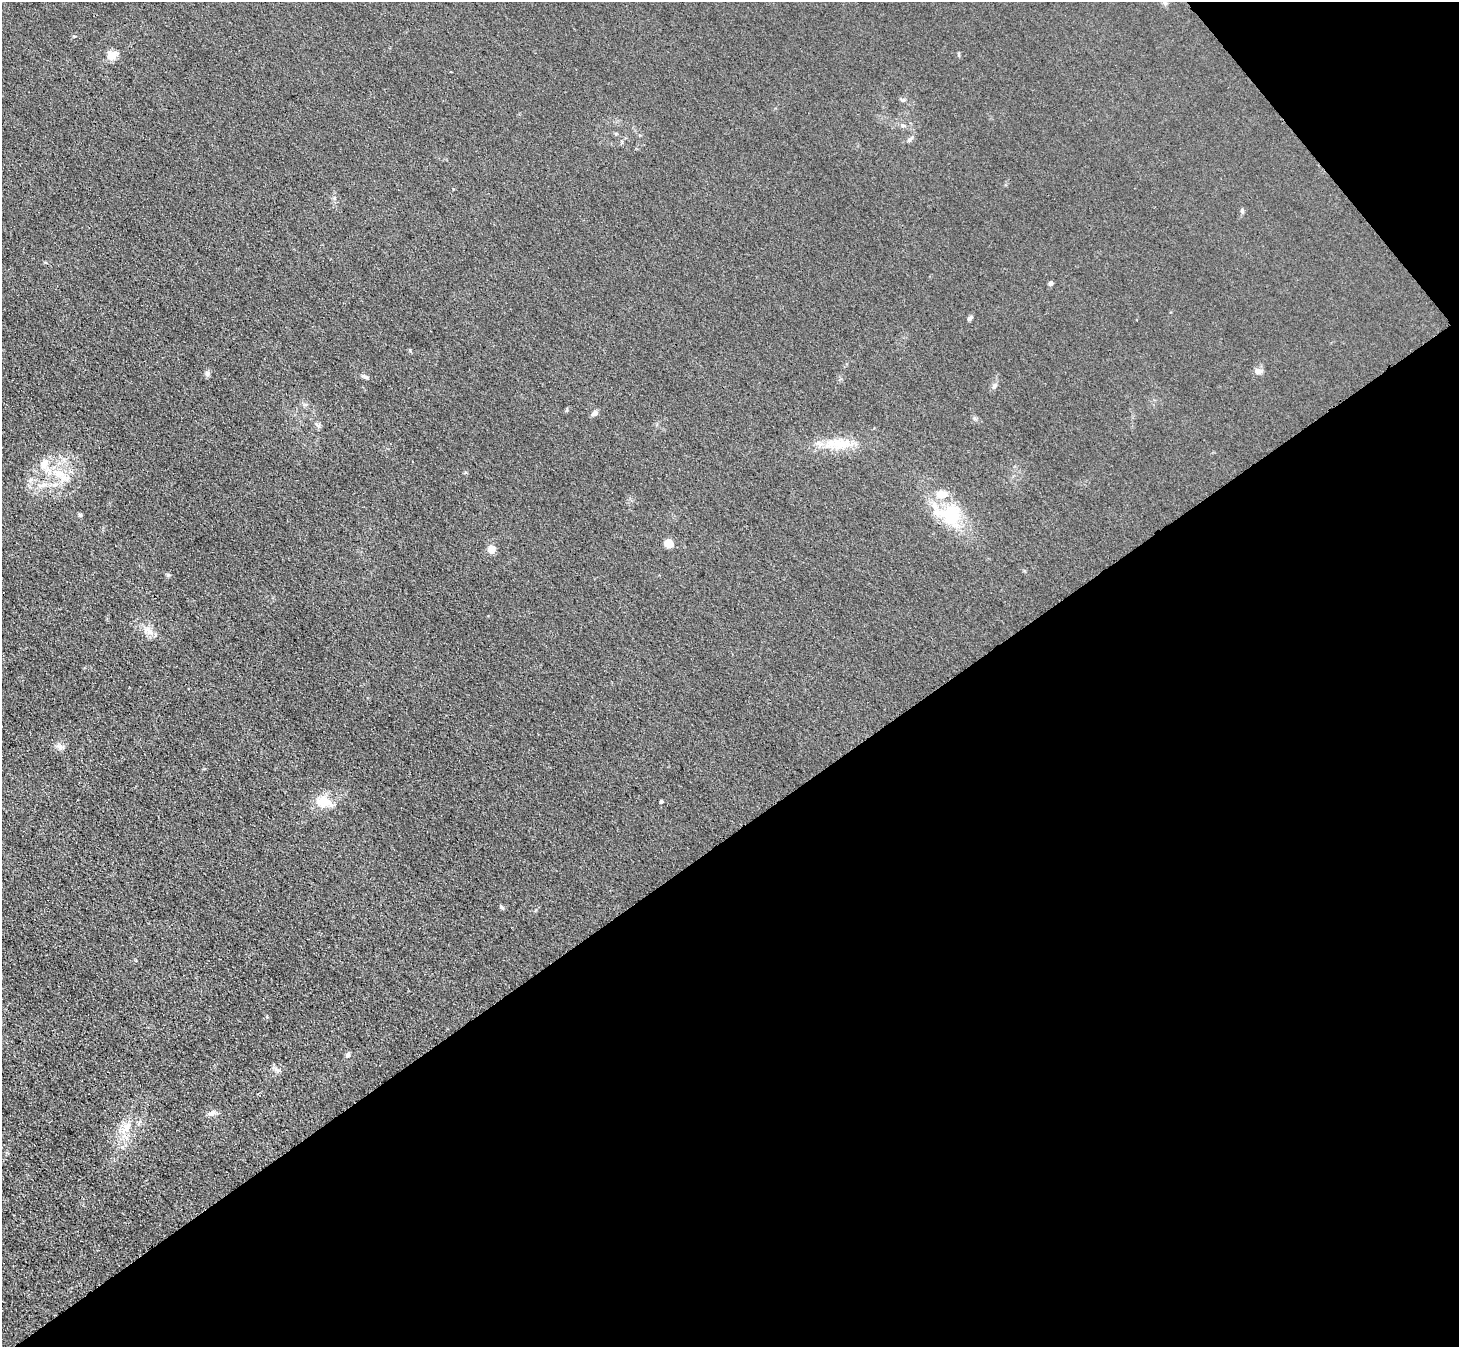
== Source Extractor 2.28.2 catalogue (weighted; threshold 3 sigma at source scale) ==
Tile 12 of 4 x 4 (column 4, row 3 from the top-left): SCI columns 4474-5930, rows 1609-2953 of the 6166 x 6131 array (HDU 1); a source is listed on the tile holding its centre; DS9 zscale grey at full resolution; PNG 1461 x 1349 px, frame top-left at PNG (2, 2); no overlay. Shown black and unused: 40% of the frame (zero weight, under 3 of 4 exposures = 9% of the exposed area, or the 3 px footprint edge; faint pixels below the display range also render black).
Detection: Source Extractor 2.28.2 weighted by HDU 2 'WHT'; one run over the whole footprint, this tile lists its part. Background 0.0318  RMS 0.0067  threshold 0.0304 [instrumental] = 3 sigma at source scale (4.5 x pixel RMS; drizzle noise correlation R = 1.50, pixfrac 1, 0.05/0.05 arcsec/px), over >= 5 px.
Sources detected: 35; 3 inside a brighter listed object's ellipse — not listed separately; the other 32 listed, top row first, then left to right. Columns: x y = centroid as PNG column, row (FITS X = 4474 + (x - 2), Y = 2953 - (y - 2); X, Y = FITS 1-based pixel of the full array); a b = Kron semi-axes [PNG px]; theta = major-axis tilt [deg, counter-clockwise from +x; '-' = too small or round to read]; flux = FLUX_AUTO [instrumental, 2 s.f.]
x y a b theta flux
1164 2 8 4 -46 1.6
112 55 13 11 31 5.8
451 72 3 2 - 0.58
903 125 6 5 - 1.4
909 140 8 6 43 1.6
1242 210 6 5 - 1.1
1051 283 4 4 - 3.1
970 318 8 5 36 1.4
1258 371 11 8 -2 3
207 373 8 7 - 1.7
365 377 10 4 -24 1.4
994 386 8 5 63 1.7
305 405 6 4 19 1.1
594 413 9 6 33 2.2
317 425 10 3 -30 1.3
839 444 37 15 -2 19
44 463 15 11 65 8.1
58 473 16 10 -19 11
43 485 10 5 27 3.2
80 515 6 5 - 0.97
951 515 29 24 85 32
668 543 5 5 - 20
491 549 5 5 - 15
148 630 17 10 -34 6.1
60 747 11 7 -20 2.7
325 801 24 13 -39 11
661 801 4 3 - 1.1
502 907 6 5 - 1.1
348 1055 7 6 - 1.5
277 1070 12 5 -20 2.1
211 1113 9 7 19 2.7
126 1128 21 9 57 9.3
Isophote crosses this tile's border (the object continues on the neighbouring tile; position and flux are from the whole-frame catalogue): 1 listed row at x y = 1164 2
Unlisted compact peaks at least as high as the median listed source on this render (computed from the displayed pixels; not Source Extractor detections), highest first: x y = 168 575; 410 350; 31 479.